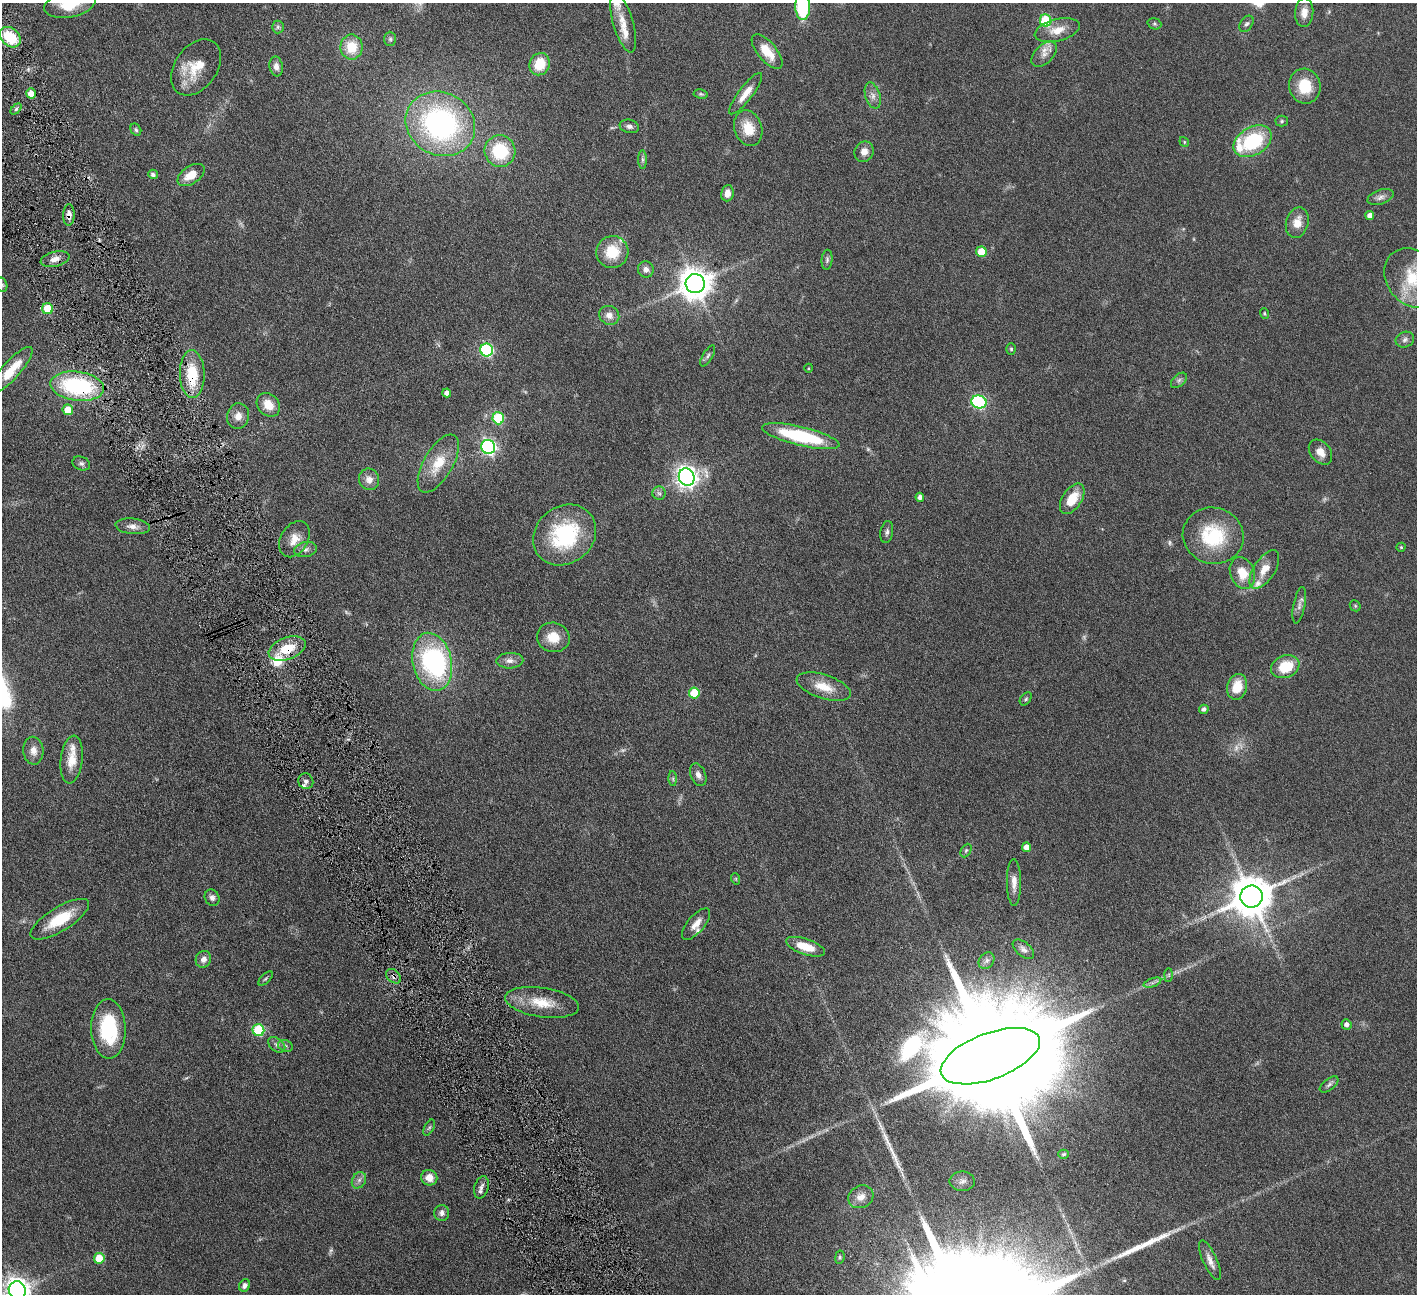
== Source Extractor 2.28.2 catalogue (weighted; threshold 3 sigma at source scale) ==
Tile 11 of 4 x 4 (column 3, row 3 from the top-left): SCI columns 2834-4248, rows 1589-2880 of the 5666 x 5629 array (HDU 1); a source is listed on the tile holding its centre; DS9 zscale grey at full resolution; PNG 1419 x 1296 px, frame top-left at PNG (2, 3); each listed source drawn as its Kron ellipse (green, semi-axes under 4 px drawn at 4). Shown black and unused: <1% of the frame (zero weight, under 4 of 8 exposures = <1% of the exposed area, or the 3 px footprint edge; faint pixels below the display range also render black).
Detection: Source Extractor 2.28.2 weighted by HDU 2 'WHT'; one run over the whole footprint, this tile lists its part. Background 0.128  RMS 0.0061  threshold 0.0249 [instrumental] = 3 sigma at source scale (4.09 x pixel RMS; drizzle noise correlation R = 1.36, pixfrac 0.8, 0.05/0.05 arcsec/px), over >= 5 px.
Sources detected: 164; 12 too faint to see at this stretch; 1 inside a brighter object's white glare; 2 long thin detections or spike segments (spike, bleed or trail) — neither listed nor drawn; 10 inside a brighter listed object's ellipse — not listed separately; the other 139 listed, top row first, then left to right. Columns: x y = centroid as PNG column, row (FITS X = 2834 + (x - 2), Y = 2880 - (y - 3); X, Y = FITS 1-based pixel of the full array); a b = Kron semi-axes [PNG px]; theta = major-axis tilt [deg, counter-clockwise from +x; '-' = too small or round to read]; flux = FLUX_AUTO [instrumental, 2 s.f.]
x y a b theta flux
70 4 26 13 11 17
803 7 13 7 -89 49
1304 13 14 9 85 5.2
1046 20 6 5 - 37
623 23 30 10 -73 8.9
1154 24 7 5 -20 0.9
1246 24 9 6 54 1.4
278 27 6 6 - 1.1
1057 30 23 11 14 8.1
10 37 12 8 -42 19
390 39 7 6 - 1.2
351 47 12 11 - 13
767 52 21 9 -50 11
1044 54 15 9 44 4.5
540 64 11 10 - 14
276 66 10 6 -80 3.1
196 67 31 21 54 17
1305 86 17 15 -77 15
31 93 5 4 - 4.9
701 94 7 4 -8 0.84
746 94 25 7 52 7.3
873 96 13 7 -73 3.2
16 109 6 4 46 1.1
1282 121 6 5 - 0.84
440 124 36 31 -28 120
629 126 10 6 -13 2
748 128 18 13 -72 12
136 130 6 5 - 1
1253 141 20 14 31 36
1184 142 5 4 - 0.73
500 151 16 15 - 28
864 152 10 9 - 4.1
642 160 9 4 -90 1.3
153 174 5 4 - 1.7
191 175 15 9 34 8.9
727 193 8 6 82 4.4
1380 197 13 7 19 2.4
69 215 11 5 88 2.6
1370 216 4 4 - 3.7
1297 223 15 11 75 6.9
612 252 16 16 - 16
981 252 5 5 - 12
55 259 14 7 14 3.9
827 260 10 5 85 1.4
646 269 8 8 - 2.6
1413 278 32 26 -51 25
695 284 9 9 - 940
2 285 7 5 -76 1
47 309 5 5 - 14
1265 313 5 4 - 0.65
609 315 10 9 - 3.7
1405 340 9 7 21 2
1011 349 6 5 - 0.84
487 350 6 6 - 71
708 356 12 5 59 1.4
809 368 4 3 - 0.44
11 370 30 9 48 13
192 374 24 12 -89 21
1179 380 9 6 42 1.6
77 386 27 14 -7 66
447 393 4 4 - 2.5
979 402 8 6 -15 82
268 405 13 10 -47 8.2
68 410 5 5 - 8.7
238 416 13 11 77 4.9
498 418 6 5 - 36
801 436 40 9 -13 44
488 447 7 6 - 150
1320 452 14 10 -50 4.8
81 463 9 6 -21 1.6
438 464 32 14 60 15
687 477 9 7 -64 350
369 479 11 10 - 4.3
659 493 7 6 - 1.4
920 497 4 4 - 2.1
1072 499 17 9 57 12
133 526 17 7 -6 3.6
887 532 11 6 80 1.8
565 535 33 28 38 52
1213 536 30 28 -15 35
294 539 19 13 59 8
1401 547 4 4 - 0.6
305 549 11 7 12 2.6
1264 569 22 10 57 7.5
1242 573 16 12 -69 11
1299 605 18 5 79 2.8
1355 606 6 5 - 0.7
553 637 16 14 -15 10
287 649 19 11 21 14
510 661 13 8 2 3.3
432 662 29 19 -77 80
1285 667 14 11 22 16
824 687 28 12 -18 12
1237 687 13 9 75 11
694 693 5 5 - 17
1026 699 7 5 51 0.9
1204 709 5 4 - 1.7
33 751 14 10 -86 4.5
72 759 24 11 83 9.4
698 775 12 7 -67 3
673 779 7 4 -89 0.9
306 781 8 7 - 1.7
1027 847 5 4 - 4.9
966 850 7 5 63 0.91
736 879 6 3 -72 0.57
1014 883 23 7 -90 5.2
1251 897 11 11 - 1900
212 898 8 7 - 2.5
60 919 33 12 32 19
696 924 19 8 50 5.4
805 947 20 8 -18 11
1023 949 12 7 -40 2.2
203 959 8 7 - 3
987 961 9 7 53 1.9
1169 975 7 4 89 0.84
394 976 8 6 -43 1.9
265 979 9 4 45 0.91
1152 983 9 4 19 1.5
542 1002 37 14 -8 15
1346 1024 5 5 - 2.3
108 1029 30 17 -88 39
258 1030 6 5 - 37
277 1045 10 6 -38 2
285 1046 8 5 -22 1.4
990 1056 52 23 20 38000
1329 1084 11 5 37 1.7
429 1128 8 4 62 1
1063 1154 5 4 - 0.83
429 1178 8 7 - 5.8
359 1180 8 6 61 2.2
962 1181 12 9 1 2.7
481 1187 11 7 74 2.3
861 1197 13 11 26 4.5
442 1213 8 7 - 2.6
840 1257 7 4 82 0.86
99 1258 5 5 - 14
1210 1260 21 7 -66 4.3
245 1285 6 5 - 1.9
17 1290 9 8 - 480
Overlapping masked pixels (flux is a lower limit): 6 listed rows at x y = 69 215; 55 259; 192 374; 77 386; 287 649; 394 976
Isophote crosses this tile's border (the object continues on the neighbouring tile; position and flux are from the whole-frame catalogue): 5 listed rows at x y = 70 4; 803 7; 1413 278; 2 285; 17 1290